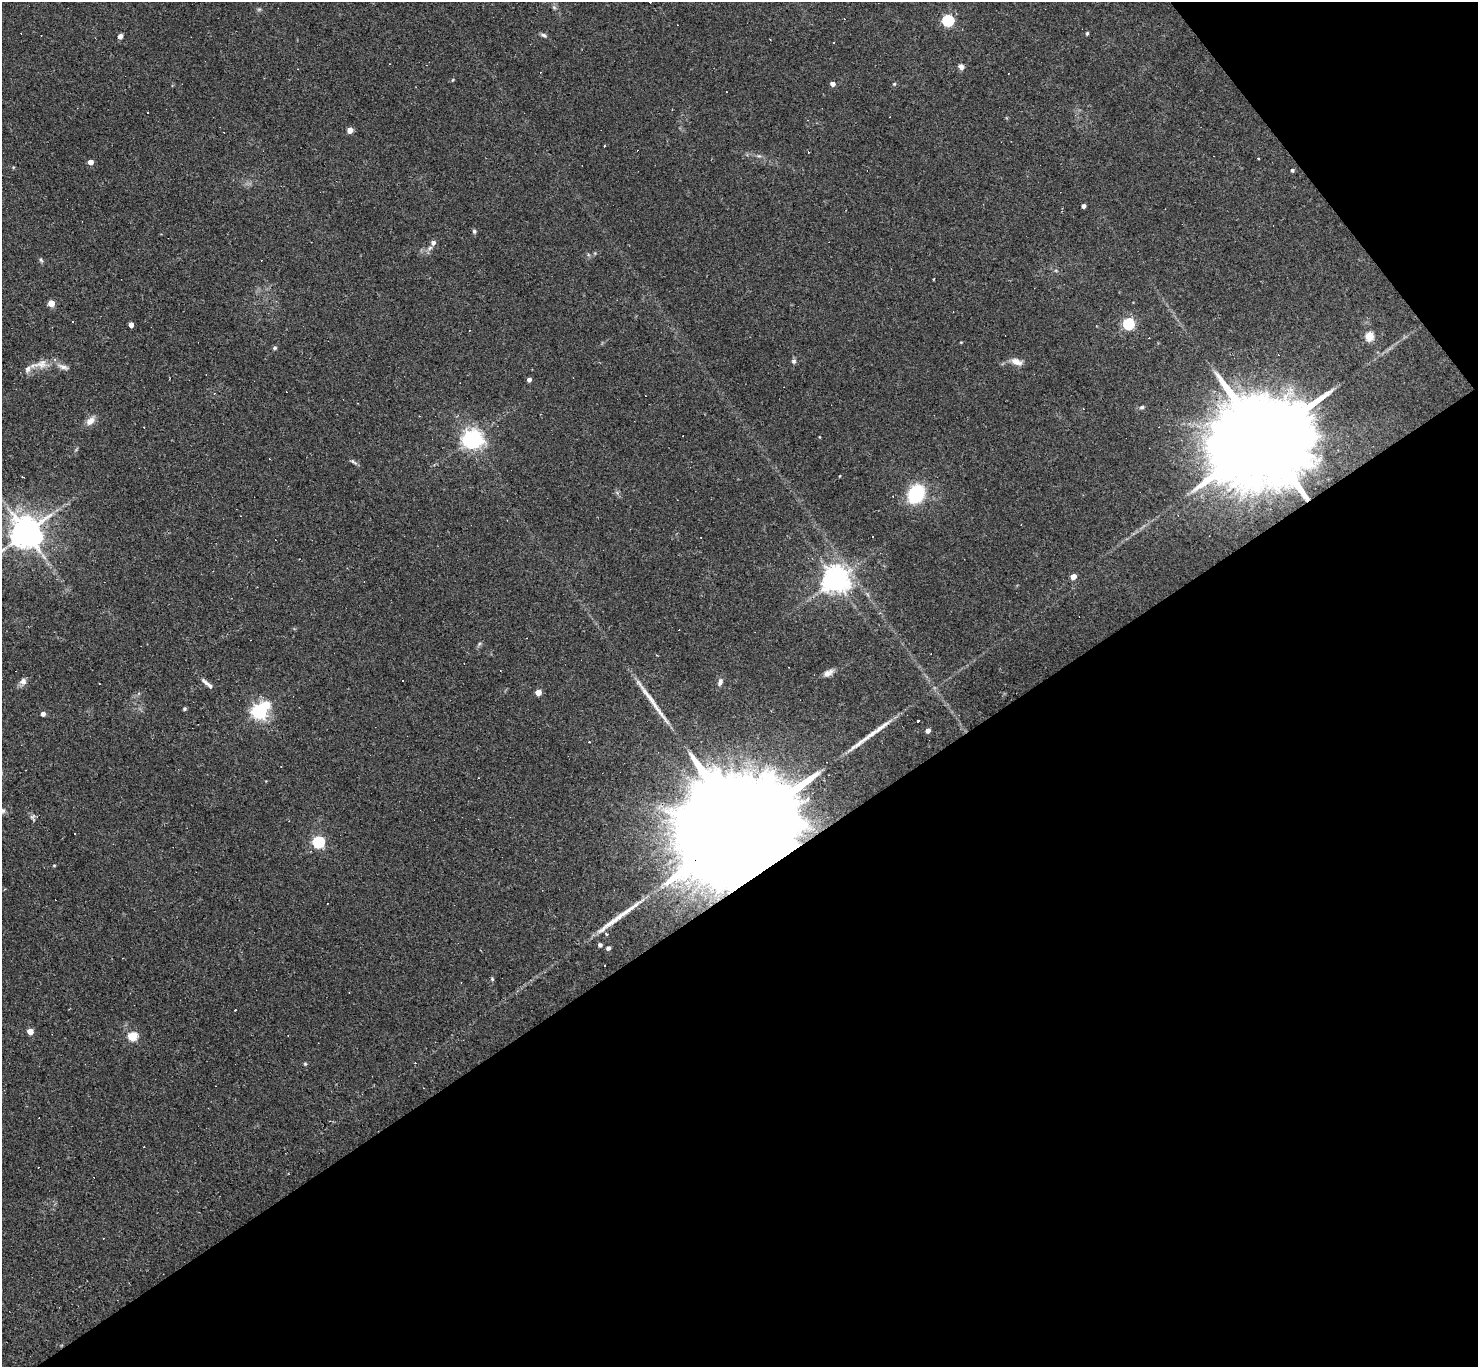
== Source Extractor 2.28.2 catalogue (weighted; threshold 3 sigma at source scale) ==
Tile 12 of 4 x 4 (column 4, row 3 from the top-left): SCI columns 4430-5905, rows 1515-2879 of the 5905 x 5900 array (HDU 1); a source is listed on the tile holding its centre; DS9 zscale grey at full resolution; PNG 1480 x 1369 px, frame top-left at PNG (2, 2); no overlay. Shown black and unused: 38% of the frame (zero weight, under 2 of 3 exposures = <1% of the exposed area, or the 3 px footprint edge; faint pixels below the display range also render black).
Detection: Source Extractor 2.28.2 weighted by HDU 2 'WHT'; one run over the whole footprint, this tile lists its part. Background 0.0638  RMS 0.0062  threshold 0.0278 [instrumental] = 3 sigma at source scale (4.5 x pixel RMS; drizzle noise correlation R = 1.50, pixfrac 1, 0.05/0.05 arcsec/px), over >= 5 px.
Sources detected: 98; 1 inside a brighter object's white glare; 28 cosmic-ray / hot-pixel residue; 3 long thin detections or spike segments (spike, bleed or trail) — not listed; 3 inside a brighter listed object's ellipse — not listed separately; the other 63 listed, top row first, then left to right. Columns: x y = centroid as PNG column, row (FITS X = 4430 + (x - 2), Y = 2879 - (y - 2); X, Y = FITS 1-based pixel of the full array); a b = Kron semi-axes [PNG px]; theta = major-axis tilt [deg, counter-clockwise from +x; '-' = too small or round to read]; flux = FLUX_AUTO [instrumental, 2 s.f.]
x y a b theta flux
554 7 6 4 -20 0.95
948 20 5 5 - 69
1087 33 4 3 - 0.89
544 35 9 4 -29 1.4
120 36 5 4 - 3
961 67 7 6 - 2.6
453 80 5 3 - 0.52
833 84 4 4 - 3.1
894 84 5 4 - 0.6
350 130 4 4 - 7.7
604 146 2 2 - 0.54
759 156 6 4 -17 1
90 162 4 4 - 5.2
1292 170 4 3 - 1.1
1083 206 4 4 - 2.2
474 231 6 5 - 1.1
433 242 6 6 - 2.4
41 260 7 4 -46 0.96
933 279 3 2 - 0.43
51 303 4 4 - 12
73 322 2 2 - 0.48
1128 324 5 5 - 73
131 325 4 4 - 4.2
1369 336 5 5 - 27
275 348 6 4 21 0.87
794 361 6 6 - 1.5
1016 362 15 7 -23 4.3
41 364 22 11 14 7.4
63 367 17 6 -20 3.1
529 380 4 4 - 2.2
1142 407 6 5 - 1.2
1083 409 3 2 - 0.34
90 421 14 8 46 4.3
819 437 4 3 - 0.41
1266 437 42 19 33 22000
472 439 7 6 - 340
353 462 11 4 -33 1.4
916 494 12 9 62 58
26 532 9 9 - 1300
1073 577 4 4 - 5.9
835 580 8 8 - 720
828 673 11 6 29 2.9
23 681 9 9 - 2.9
720 682 11 6 74 2.2
207 684 21 5 -41 2.9
538 692 4 4 - 9
184 709 4 4 - 0.94
259 711 6 6 - 150
43 714 4 4 - 3.1
918 720 3 2 - 0.94
928 731 4 4 - 3.5
589 742 3 2 - 0.83
3 810 7 6 - 1.8
32 816 9 4 9 1.3
742 828 88 19 34 56000
318 842 5 5 - 78
54 865 5 3 - 0.55
600 945 4 4 - 1.9
608 948 5 5 - 2
492 979 5 3 - 0.64
30 1032 4 4 - 8.5
133 1036 5 5 - 33
305 1064 5 4 - 0.67
Overlapping masked pixels (flux is a lower limit): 2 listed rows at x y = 1266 437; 742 828
Isophote crosses this tile's border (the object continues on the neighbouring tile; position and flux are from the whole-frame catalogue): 2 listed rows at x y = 26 532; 3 810